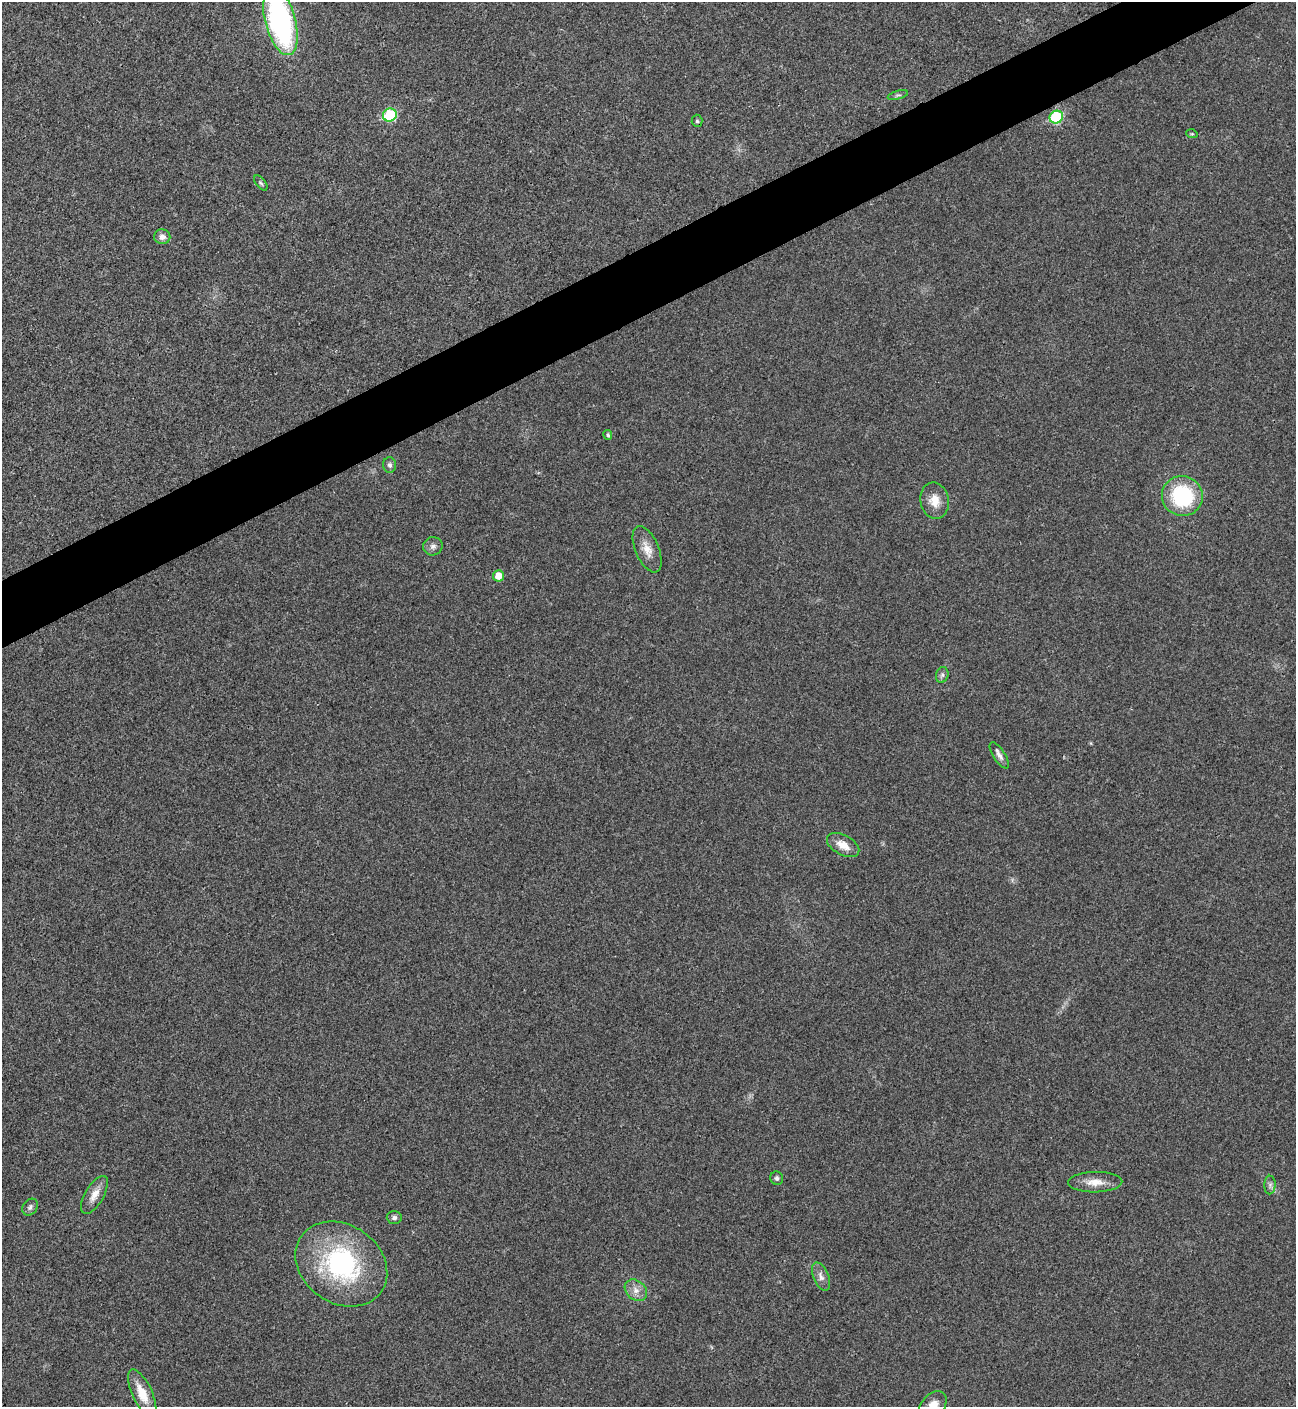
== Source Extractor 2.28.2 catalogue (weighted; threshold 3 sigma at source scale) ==
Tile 10 of 4 x 4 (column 2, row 3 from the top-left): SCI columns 1588-2881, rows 1411-2815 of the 5625 x 5635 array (HDU 1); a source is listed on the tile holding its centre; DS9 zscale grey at full resolution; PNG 1298 x 1409 px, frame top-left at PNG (2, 2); each listed source drawn as its Kron ellipse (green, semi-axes under 4 px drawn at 4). Shown black and unused: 4% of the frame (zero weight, under 3 of 4 exposures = <1% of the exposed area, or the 3 px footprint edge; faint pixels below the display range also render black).
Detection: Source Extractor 2.28.2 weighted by HDU 2 'WHT'; one run over the whole footprint, this tile lists its part. Background 0.0197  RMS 0.0056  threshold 0.025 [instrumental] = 3 sigma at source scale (4.5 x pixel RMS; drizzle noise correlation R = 1.50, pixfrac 1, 0.05/0.05 arcsec/px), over >= 5 px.
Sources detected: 29; all 29 listed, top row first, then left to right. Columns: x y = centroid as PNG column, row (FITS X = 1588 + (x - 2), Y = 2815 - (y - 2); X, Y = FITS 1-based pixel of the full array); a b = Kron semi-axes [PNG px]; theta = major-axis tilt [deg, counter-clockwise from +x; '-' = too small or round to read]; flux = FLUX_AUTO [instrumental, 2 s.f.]
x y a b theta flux
280 21 35 15 -75 130
898 95 10 4 16 1.2
390 115 7 6 - 40
1056 117 7 6 - 39
697 121 6 5 - 1.1
1192 134 6 3 -18 0.62
261 183 9 4 -52 1
162 237 8 7 - 2.9
608 435 5 4 - 1
390 465 8 6 -87 1.7
1182 496 20 20 - 45
935 501 18 14 -79 7.7
433 546 10 9 - 2.4
647 549 25 11 -67 7.3
498 576 5 5 - 6.9
942 675 8 6 77 1.5
999 755 15 6 -57 2.7
843 845 18 10 -29 7.1
777 1178 7 6 - 1.4
1095 1182 27 10 1 7.8
1270 1185 9 5 89 1.6
94 1195 21 9 59 6.3
30 1207 9 7 54 1.7
394 1218 7 6 - 1.7
341 1264 49 39 -35 82
821 1276 15 7 -68 3.3
636 1290 12 9 -41 4.3
142 1394 26 10 -66 10
933 1405 16 11 49 6.3
Isophote crosses this tile's border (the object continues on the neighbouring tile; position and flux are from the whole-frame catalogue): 2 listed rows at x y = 280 21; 933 1405